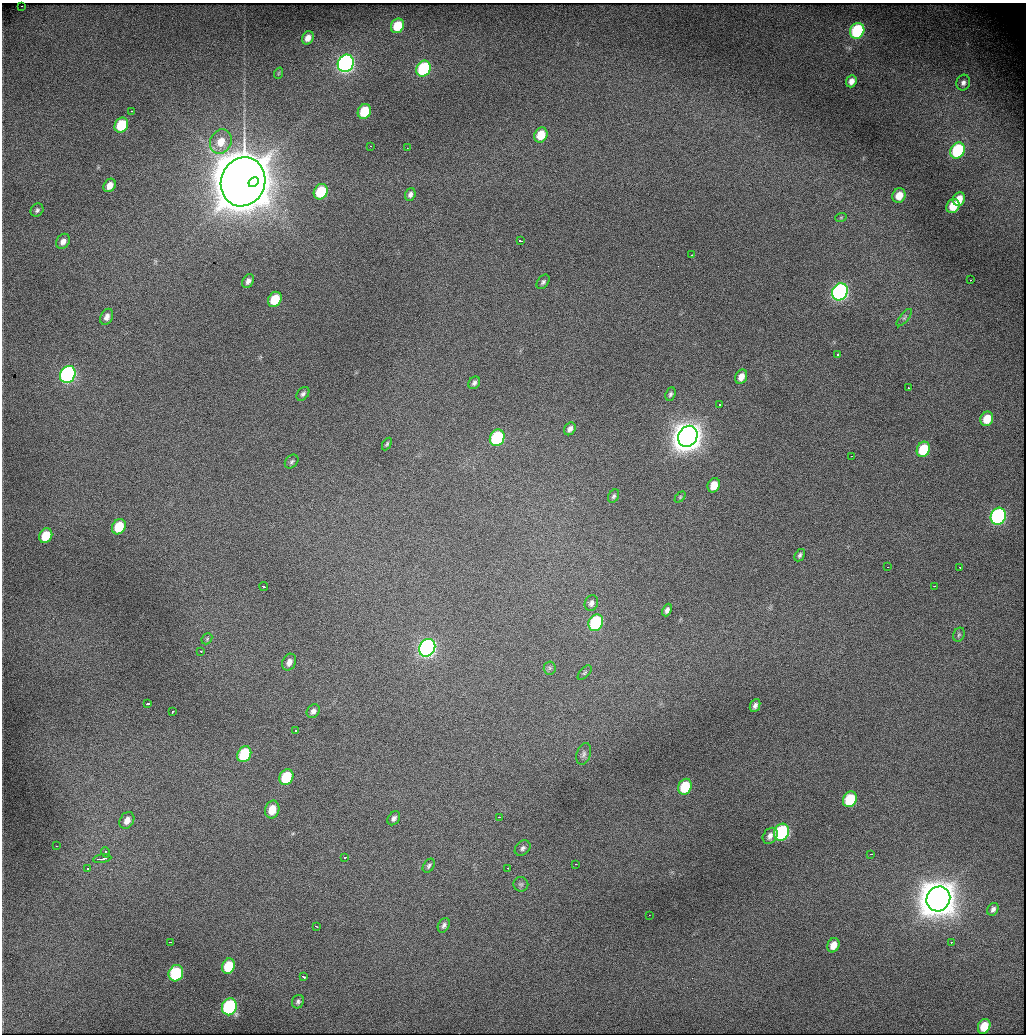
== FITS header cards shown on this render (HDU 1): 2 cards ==
NAXIS1  =                 1024
NAXIS2  =                 1032

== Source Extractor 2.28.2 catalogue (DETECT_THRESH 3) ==
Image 1024 x 1032 px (HDU 1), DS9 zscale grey, 1 PNG px = 1 image px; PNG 1028 x 1036 px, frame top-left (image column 1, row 1032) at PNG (2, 3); each listed source drawn as its Kron ellipse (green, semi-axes under 4 px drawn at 4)
Background 2010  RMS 19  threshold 58.3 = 3 sigma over >= 5 px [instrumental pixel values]
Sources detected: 115; all 115 listed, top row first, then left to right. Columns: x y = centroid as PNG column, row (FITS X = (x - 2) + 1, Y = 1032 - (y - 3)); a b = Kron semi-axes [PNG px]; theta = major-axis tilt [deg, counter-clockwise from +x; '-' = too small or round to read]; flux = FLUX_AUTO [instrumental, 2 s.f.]
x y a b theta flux
21 6 2 2 - 1.7e+03
397 26 7 6 - 3.6e+04
857 31 8 7 - 1.2e+05
308 38 7 5 62 8.9e+03
346 63 9 7 60 5.0e+05
424 69 8 7 - 1.2e+05
279 73 6 3 70 1.3e+03
851 81 6 5 - 7.7e+03
963 83 8 7 - 5.3e+03
131 111 2 2 - 9.9e+02
364 111 8 6 63 5.0e+04
121 125 8 6 58 5.6e+04
541 135 8 6 62 2.8e+04
221 142 12 10 63 2.1e+04
370 146 3 2 - 1.5e+03
407 148 2 2 - 1.6e+03
958 151 8 7 - 1.2e+05
243 182 25 22 70 6.4e+06
253 182 5 4 - 7.4e+05
110 185 7 5 54 1.1e+04
321 192 8 6 58 5.9e+04
410 194 6 5 - 4.6e+03
899 196 7 6 - 1.9e+04
959 199 7 5 65 1.6e+04
953 206 7 6 - 2.8e+04
37 210 7 6 - 3.1e+03
841 217 6 3 19 1.5e+03
63 241 8 6 56 7.1e+03
520 241 4 3 - 1.3e+04
691 255 3 2 - 1.5e+03
970 280 3 2 - 2.0e+03
248 281 7 5 60 4.9e+03
543 282 8 5 53 3.4e+03
840 292 9 7 62 4.2e+05
275 299 8 6 59 3.8e+04
107 317 8 6 63 6.4e+03
904 318 11 4 50 3.1e+03
837 355 3 2 - 2.2e+03
68 374 9 7 59 3.5e+05
741 377 7 5 64 9.9e+03
474 383 6 5 - 3.8e+03
908 388 3 3 - 3.1e+03
303 394 8 5 51 3.5e+03
670 394 7 5 66 3.1e+03
719 404 3 3 - 5.6e+03
987 419 7 6 - 2.5e+04
570 429 7 5 53 5.7e+03
688 436 11 9 58 2.5e+06
497 438 8 7 - 1.2e+05
387 444 7 4 59 2.2e+03
923 449 8 6 65 5.7e+04
851 456 3 2 - 2.7e+03
292 462 8 5 46 3.1e+03
714 485 7 6 - 1.9e+04
614 496 7 5 62 2.8e+03
680 497 6 4 46 1.8e+03
998 516 9 7 64 3.0e+05
119 527 8 6 60 3.9e+04
46 536 8 6 61 3.2e+04
800 555 7 4 57 3.0e+03
887 567 2 2 - 1.0e+03
959 567 3 2 - 1.8e+03
935 586 3 2 - 4.1e+03
264 587 4 3 - 4.5e+03
591 603 8 6 68 5.1e+03
667 610 6 4 66 4.8e+03
596 623 8 7 - 1.3e+05
959 635 7 5 67 2.5e+03
207 639 6 5 - 2.0e+03
427 648 9 7 60 6.1e+05
201 651 3 2 - 2.2e+03
289 662 9 6 65 7.7e+03
550 668 6 6 - 3.0e+03
585 673 9 4 48 2.4e+03
147 704 4 3 - 1.4e+04
755 705 7 5 65 4.5e+03
313 711 7 6 - 5.0e+03
172 712 4 3 - 3.1e+03
295 730 3 2 - 1.5e+03
244 754 8 6 62 7.9e+04
584 754 11 7 71 4.5e+03
286 777 8 6 59 6.1e+04
685 787 8 6 65 5.1e+04
850 799 8 6 63 6.5e+04
272 810 9 7 70 2.1e+04
499 817 3 2 - 3.2e+04
394 818 7 5 54 4.2e+03
127 820 9 7 59 9.0e+03
781 832 9 7 62 1.9e+05
770 836 9 6 52 6.1e+03
56 846 3 2 - 1.5e+03
523 848 9 6 43 4.2e+03
105 852 5 3 - 4.9e+03
871 854 3 2 - 2.9e+03
345 857 3 2 - 4.1e+03
102 859 9 3 9 1.9e+04
576 864 3 2 - 1.9e+03
429 866 7 5 58 2.8e+03
87 868 4 3 - 2.3e+03
508 868 2 2 - 7.6e+02
521 884 7 7 - 3.2e+03
938 899 13 11 58 3.7e+06
993 909 7 5 59 4.2e+03
649 915 3 2 - 1.1e+03
444 925 8 5 59 3.8e+03
316 926 3 2 - 2.1e+03
170 942 4 2 - 1.8e+04
951 942 3 2 - 1.6e+03
833 945 7 6 - 1.4e+04
229 966 8 6 64 4.7e+04
176 973 8 7 - 1.0e+05
303 977 4 3 - 4.9e+03
298 1002 7 6 - 3.3e+03
229 1007 8 7 - 2.1e+05
984 1026 7 6 - 3.0e+04